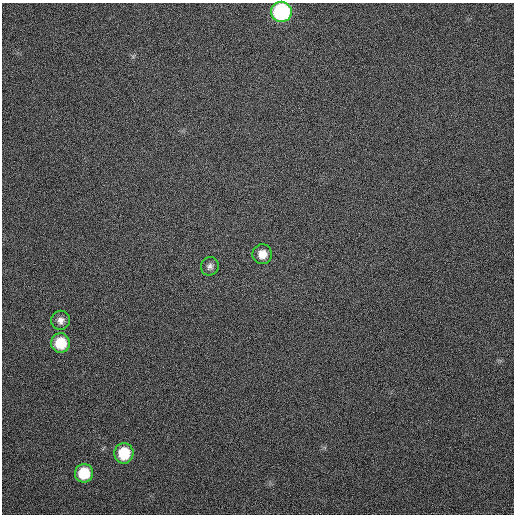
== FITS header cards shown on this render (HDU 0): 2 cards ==
NAXIS1  =                  512
NAXIS2  =                  512

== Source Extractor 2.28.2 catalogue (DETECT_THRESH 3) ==
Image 512 x 512 px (HDU 0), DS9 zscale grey, 1 PNG px = 1 image px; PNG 516 x 516 px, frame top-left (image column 1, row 512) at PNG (2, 3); each listed source drawn as its Kron ellipse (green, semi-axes under 4 px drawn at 4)
Background 355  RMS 8.1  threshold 24.2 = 3 sigma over >= 5 px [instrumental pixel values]
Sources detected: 7; all 7 listed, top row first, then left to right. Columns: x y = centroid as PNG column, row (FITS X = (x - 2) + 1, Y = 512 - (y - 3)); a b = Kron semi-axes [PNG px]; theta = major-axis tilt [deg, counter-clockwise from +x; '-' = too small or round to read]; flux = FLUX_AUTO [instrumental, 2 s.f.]
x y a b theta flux
281 12 10 10 - 82000
262 254 10 10 - 6400
210 266 9 9 - 2300
60 320 9 9 - 3100
60 343 9 9 - 16000
124 453 10 9 - 20000
84 473 9 9 - 19000
At the frame edge (FLAGS 8, measured only in part): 1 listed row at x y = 281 12